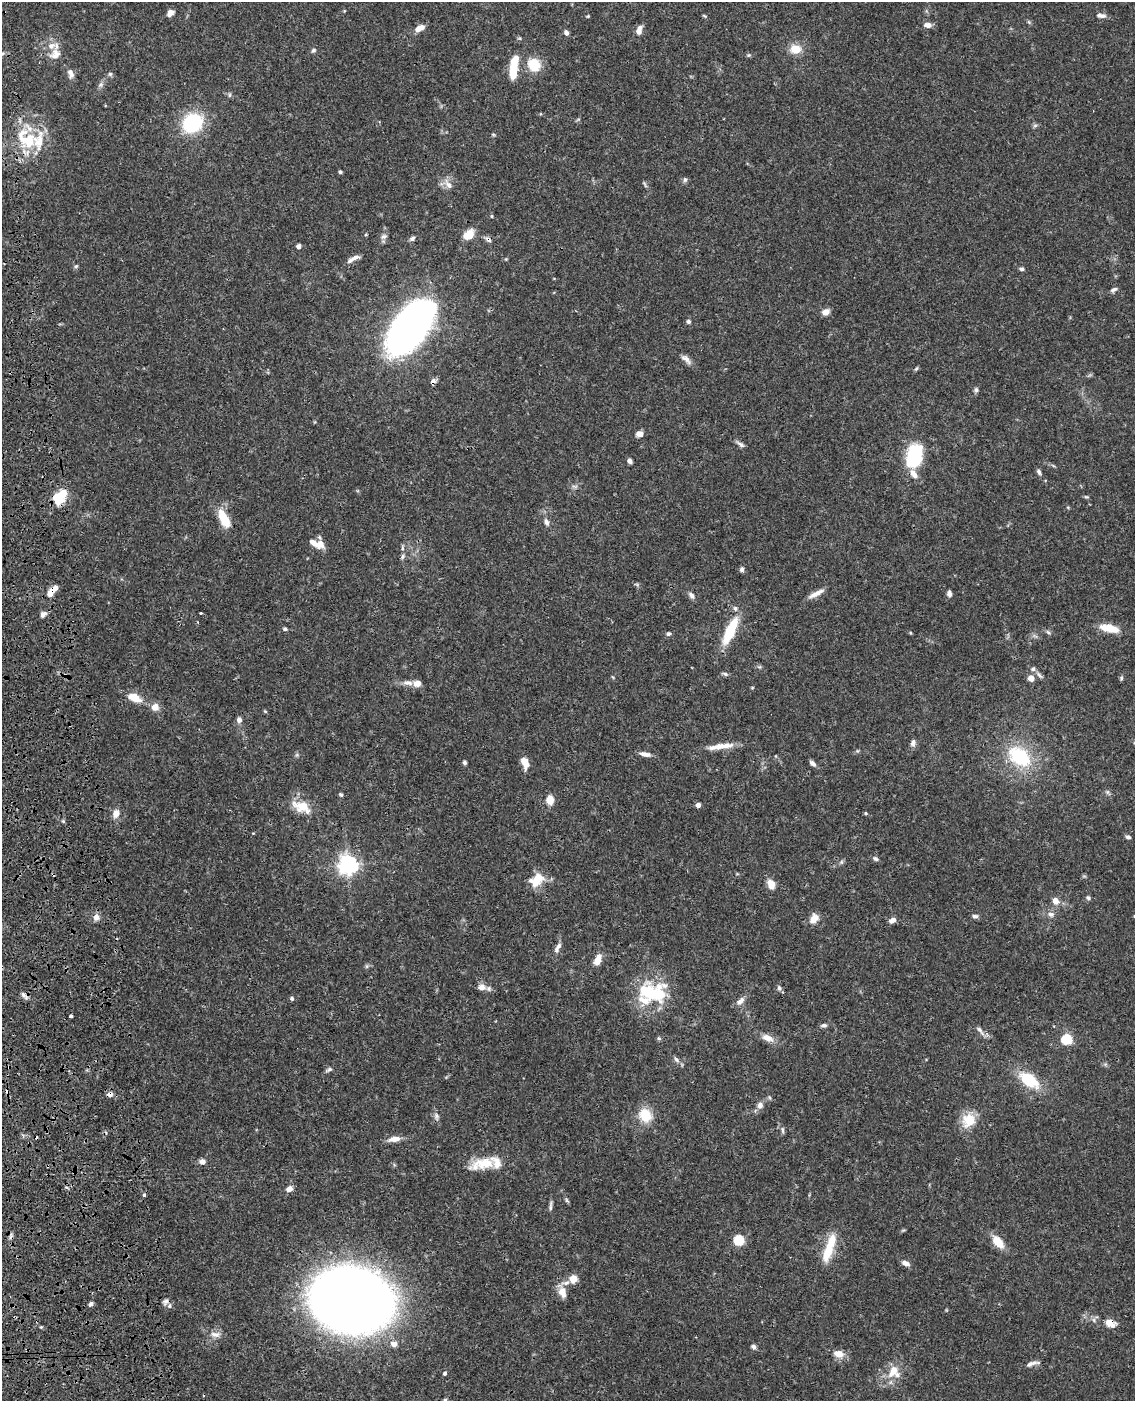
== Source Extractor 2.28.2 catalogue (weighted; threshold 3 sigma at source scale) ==
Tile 7 of 4 x 3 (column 3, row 2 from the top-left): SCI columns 2387-3519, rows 1653-3051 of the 4770 x 4604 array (HDU 1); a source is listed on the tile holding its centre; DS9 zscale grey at full resolution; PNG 1137 x 1403 px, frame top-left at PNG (2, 2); no overlay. Shown black and unused: <1% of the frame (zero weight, under 3 of 4 exposures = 6% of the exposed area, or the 3 px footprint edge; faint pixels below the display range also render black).
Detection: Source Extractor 2.28.2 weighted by HDU 2 'WHT'; one run over the whole footprint, this tile lists its part. Background 0.0574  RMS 0.003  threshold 0.0137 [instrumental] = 3 sigma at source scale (4.5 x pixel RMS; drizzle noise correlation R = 1.50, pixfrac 1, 0.05/0.05 arcsec/px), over >= 5 px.
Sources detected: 182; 2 inside a brighter object's white glare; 4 cosmic-ray / hot-pixel residue — not listed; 15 inside a brighter listed object's ellipse — not listed separately; the other 161 listed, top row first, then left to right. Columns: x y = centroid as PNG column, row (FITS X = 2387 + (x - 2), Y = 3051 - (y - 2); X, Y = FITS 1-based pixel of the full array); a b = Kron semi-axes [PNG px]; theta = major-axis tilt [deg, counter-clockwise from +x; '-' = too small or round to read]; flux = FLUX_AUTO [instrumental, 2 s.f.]
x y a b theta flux
170 13 7 6 - 1.7
1101 15 13 6 -7 1.2
588 16 5 3 - 0.31
704 16 6 3 -37 0.34
1029 22 6 4 -71 0.39
928 25 9 6 -5 1.8
419 28 11 6 26 2.7
639 30 10 6 74 2.4
566 33 7 5 -59 0.89
795 49 11 9 0 4.7
313 50 7 5 40 0.64
55 54 15 13 51 3.2
749 55 5 5 - 0.41
534 65 12 11 - 8
513 67 24 8 87 9.5
70 73 13 7 -76 1.6
110 74 5 5 - 0.57
101 85 8 6 55 0.9
192 123 20 17 35 21
1035 125 7 4 2 0.57
493 134 6 4 -1 0.36
27 139 35 23 -47 15
340 172 4 4 - 0.49
685 179 7 5 88 0.64
448 184 16 8 -54 2
645 184 10 4 -58 0.51
492 216 5 3 - 0.32
469 235 7 6 - 8.1
384 236 9 7 30 0.98
412 238 8 5 34 0.8
488 239 10 6 -33 0.99
298 246 6 5 - 0.9
355 257 11 6 23 1.4
76 266 6 5 - 0.47
1022 269 6 5 - 0.64
1114 290 9 5 27 0.87
826 312 7 6 - 2.5
688 322 6 5 - 0.64
409 328 43 20 54 230
686 359 15 7 -43 1.7
916 369 7 4 45 0.45
433 381 8 6 53 1.2
976 390 7 5 -89 0.68
639 434 8 6 1 1.7
740 444 13 5 -36 1
914 456 17 10 74 34
630 461 5 4 - 1
1039 472 8 5 -67 0.79
914 474 15 7 -55 2.3
575 486 9 4 -9 0.69
1086 497 7 3 -8 0.38
57 499 14 10 -44 6.3
224 519 21 9 -64 7.8
546 522 8 6 -68 1.2
320 544 11 10 - 3.1
402 548 9 4 90 0.6
403 557 8 5 53 0.72
742 569 6 5 - 0.74
54 589 10 6 26 2.9
816 594 21 6 28 2.4
949 594 7 5 -79 1.1
691 595 10 6 -54 1.1
201 613 3 3 - 0.54
43 614 9 7 37 1.2
1109 628 23 8 -13 5.5
285 629 6 5 - 0.5
730 631 32 10 65 12
1048 632 7 4 -45 0.53
668 634 6 5 - 0.63
1035 636 9 3 -32 0.62
725 674 8 5 -21 0.65
1039 675 13 4 -48 0.9
1031 678 4 4 - 4.3
1121 678 6 4 83 0.48
408 683 16 7 -5 2.1
417 683 9 7 -4 2.1
135 698 19 10 -24 4.2
155 707 10 9 - 2.3
265 711 6 3 -18 0.31
239 720 7 6 - 1.3
913 743 9 6 81 1.1
721 746 35 7 9 4.4
645 754 14 5 -10 1.6
297 755 6 5 - 0.48
1019 757 30 20 -36 18
465 762 5 4 - 0.59
525 763 13 7 -73 3.2
813 763 9 5 -44 1
1107 792 6 6 - 0.6
341 795 5 5 - 0.49
550 800 8 6 -86 4.4
698 805 4 4 - 1.7
302 807 25 14 -23 6.4
866 813 4 4 - 0.41
116 814 10 8 69 2.1
63 821 5 4 - 0.4
1128 837 6 4 -10 0.8
875 859 7 6 - 0.74
841 862 7 4 89 0.5
348 865 7 7 - 170
537 880 19 13 44 5.9
771 884 11 8 -67 3.3
1088 898 6 5 - 0.59
1055 901 9 7 -57 2.2
1051 914 9 7 -16 1.3
975 916 8 5 0 0.84
96 917 7 6 - 2.2
814 918 13 9 56 2.6
892 920 8 6 27 1.5
559 946 7 6 - 1
597 960 11 6 65 3.5
367 966 7 4 -90 0.46
481 987 10 9 - 2
779 988 8 5 -71 0.76
652 993 38 25 -6 20
24 995 12 5 -43 1.1
292 998 5 4 - 0.66
740 1001 13 7 46 1.8
71 1016 3 3 - 2
824 1025 8 5 1 0.77
980 1031 17 5 -51 1.3
659 1038 6 5 - 0.48
768 1038 15 8 -22 2.9
1067 1039 5 5 - 25
676 1060 9 5 -46 0.93
329 1070 10 5 27 0.74
1029 1080 22 12 -35 12
110 1094 7 6 - 1.3
769 1097 6 4 -71 0.39
760 1105 9 7 70 1.5
645 1115 17 14 -62 7
436 1116 11 6 -69 1.1
968 1120 19 17 53 6.3
782 1130 10 4 -85 0.62
394 1139 14 7 10 2.7
202 1161 8 7 - 1.2
482 1164 35 13 13 8
289 1189 6 5 - 2.2
144 1195 4 4 - 0.46
567 1200 8 4 -67 0.51
550 1206 14 4 85 0.86
903 1230 6 4 19 0.35
738 1240 5 5 - 24
998 1242 14 8 -50 5.6
828 1252 28 13 71 7.3
905 1263 9 5 -24 1.7
573 1279 5 5 - 8.2
562 1292 17 9 -70 3
352 1300 49 39 -10 530
165 1302 9 6 62 1.1
91 1304 6 4 48 0.82
1094 1320 7 4 -72 0.61
1109 1322 14 10 -3 2.7
215 1334 15 8 -2 2
394 1344 9 8 - 1.8
753 1347 6 6 - 0.82
839 1354 11 8 -16 3.3
1032 1363 17 5 15 1.4
894 1371 18 15 -79 5.5
445 1373 5 4 - 0.77
445 1400 5 5 - 0.42
Overlapping masked pixels (flux is a lower limit): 9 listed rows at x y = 488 239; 433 381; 57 499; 54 589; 730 631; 24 995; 110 1094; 352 1300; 1109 1322
Isophote crosses this tile's border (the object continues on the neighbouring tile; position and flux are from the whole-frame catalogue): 1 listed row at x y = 445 1400